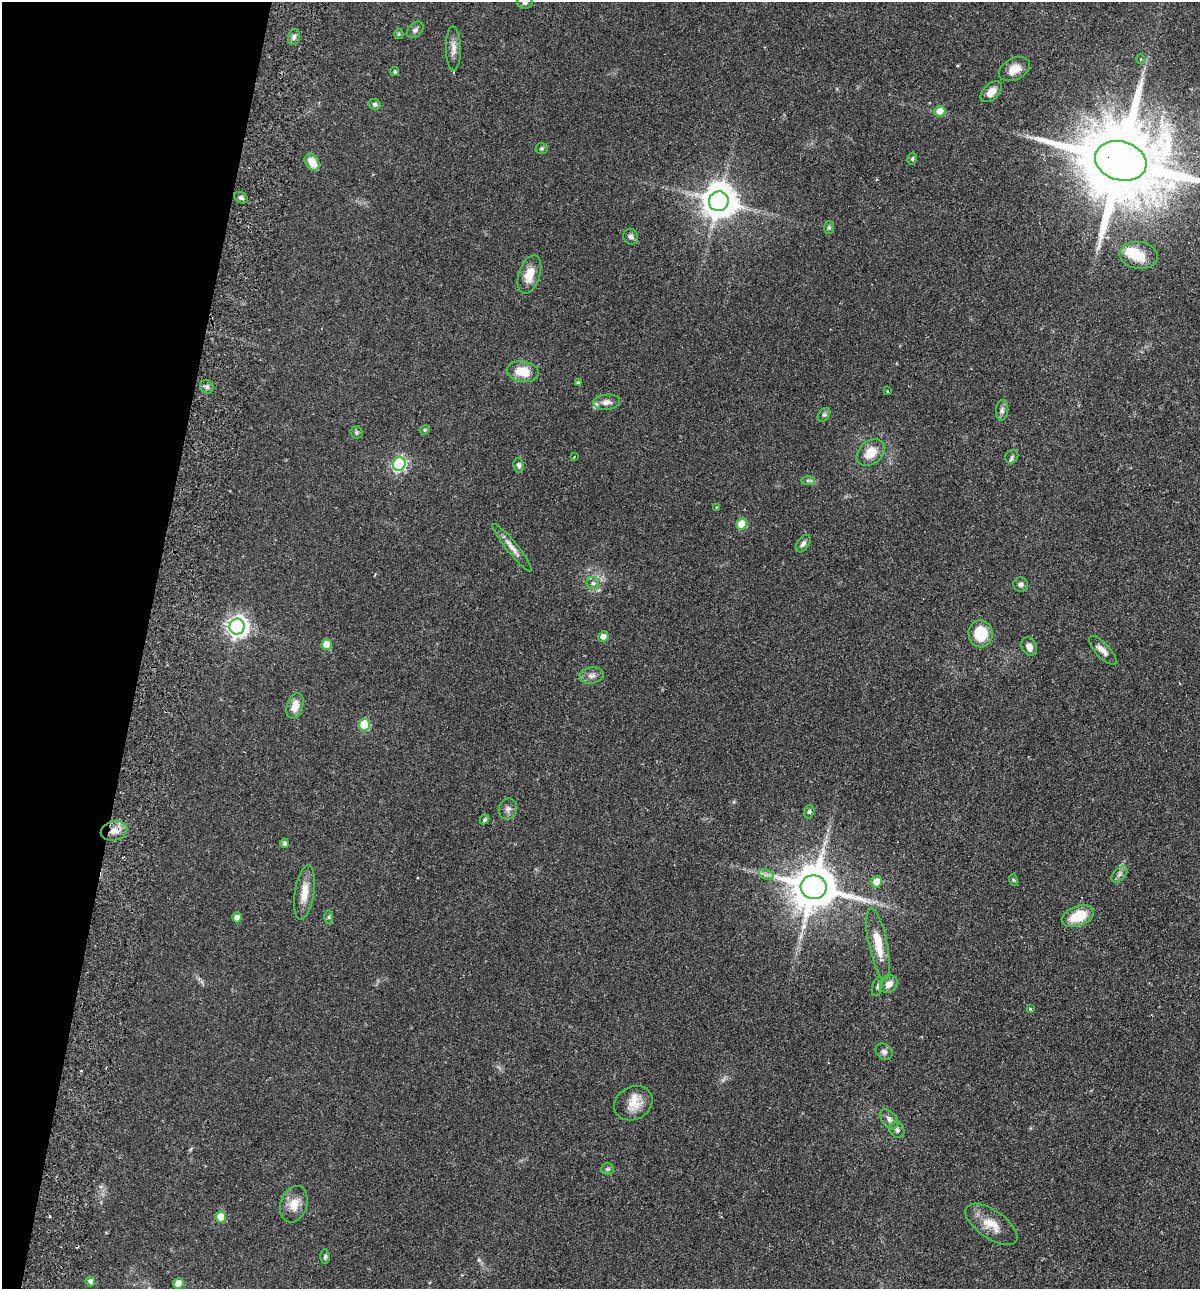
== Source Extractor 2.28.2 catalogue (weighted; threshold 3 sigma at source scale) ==
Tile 9 of 4 x 4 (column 1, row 3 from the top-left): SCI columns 307-1504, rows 1306-2592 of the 5280 x 5184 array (HDU 1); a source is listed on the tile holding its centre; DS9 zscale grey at full resolution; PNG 1202 x 1291 px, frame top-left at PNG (2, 2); each listed source drawn as its Kron ellipse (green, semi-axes under 4 px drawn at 4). Shown black and unused: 12% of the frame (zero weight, under 2 of 3 exposures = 3% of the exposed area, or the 3 px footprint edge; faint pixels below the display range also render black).
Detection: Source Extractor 2.28.2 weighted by HDU 2 'WHT'; one run over the whole footprint, this tile lists its part. Background 0.0641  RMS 0.0053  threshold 0.024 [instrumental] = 3 sigma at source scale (4.5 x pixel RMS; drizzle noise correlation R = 1.50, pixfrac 1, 0.05/0.05 arcsec/px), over >= 5 px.
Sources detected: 83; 1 inside a brighter object's white glare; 1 cosmic-ray / hot-pixel residue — neither listed nor drawn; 1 inside a brighter listed object's ellipse — not listed separately; the other 80 listed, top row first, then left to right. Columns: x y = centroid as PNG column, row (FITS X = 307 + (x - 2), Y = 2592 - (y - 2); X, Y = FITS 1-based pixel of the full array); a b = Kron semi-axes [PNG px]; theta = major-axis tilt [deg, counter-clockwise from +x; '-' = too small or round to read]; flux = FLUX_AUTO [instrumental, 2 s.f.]
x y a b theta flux
525 3 7 6 - 1.2
415 30 10 6 45 1.6
399 34 5 5 - 0.62
294 37 8 6 76 1.6
453 48 22 7 -89 3.7
1141 59 5 3 - 0.4
1014 69 17 10 27 6.1
395 72 5 4 - 0.9
991 92 13 7 43 4.8
375 105 6 5 - 1.3
940 111 5 5 - 7.2
541 148 6 6 - 0.92
912 159 6 5 - 0.82
1121 161 26 19 -16 9600
312 162 9 6 -56 7.2
241 198 7 5 -27 1.3
719 201 10 9 - 1200
829 227 6 5 - 0.82
631 236 8 7 - 1.6
1139 255 19 13 -7 12
529 274 20 10 72 7.5
523 372 16 10 -9 11
578 383 4 3 - 2.4
207 387 7 6 - 1.4
887 391 4 2 - 0.4
607 402 13 7 4 2.9
1002 410 10 6 83 1.6
824 415 8 5 51 1.1
425 430 5 4 - 0.7
357 432 6 6 - 0.94
871 452 15 11 39 9.2
574 457 2 2 - 0.37
1012 457 7 6 - 1.2
399 464 7 6 - 92
519 465 7 5 -82 1.5
808 481 7 4 0 0.98
716 507 3 3 - 0.42
742 524 5 5 - 13
803 544 10 6 56 1.8
512 548 30 5 -51 4.1
593 583 6 6 - 1.3
1021 584 7 7 - 1.6
237 626 8 7 - 290
980 634 13 12 - 17
603 637 5 5 - 3.1
327 644 5 5 - 11
1029 646 10 7 -68 3
1103 650 18 7 -47 3.7
592 675 12 8 7 2.8
295 706 13 8 70 5.6
364 725 6 5 - 24
508 809 10 9 - 2.3
809 812 7 5 73 1
484 820 5 4 - 1
114 831 13 9 13 5.1
284 843 5 4 - 1.4
766 874 7 4 -19 1.6
1119 874 10 6 46 1.8
1013 880 6 3 -70 0.61
876 882 6 5 - 7.2
814 887 13 12 - 2400
304 893 28 9 81 8
1078 916 17 10 21 15
237 917 5 4 - 3.3
329 917 6 4 89 0.72
878 944 36 9 -78 13
889 984 9 8 - 4.3
877 986 10 5 73 1.2
1030 1009 3 3 - 0.92
884 1052 9 7 -43 1.7
633 1103 20 16 29 8.3
889 1119 11 7 -49 2.3
897 1130 8 7 - 1.8
607 1169 6 5 - 0.92
294 1204 19 13 73 7.2
221 1217 5 5 - 11
991 1224 30 14 -35 9.6
325 1257 7 4 88 0.92
90 1281 5 5 - 2
178 1284 5 5 - 7.6
Overlapping masked pixels (flux is a lower limit): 2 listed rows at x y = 1121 161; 114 831
Isophote crosses this tile's border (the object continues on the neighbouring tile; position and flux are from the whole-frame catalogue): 2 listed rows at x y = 525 3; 1121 161